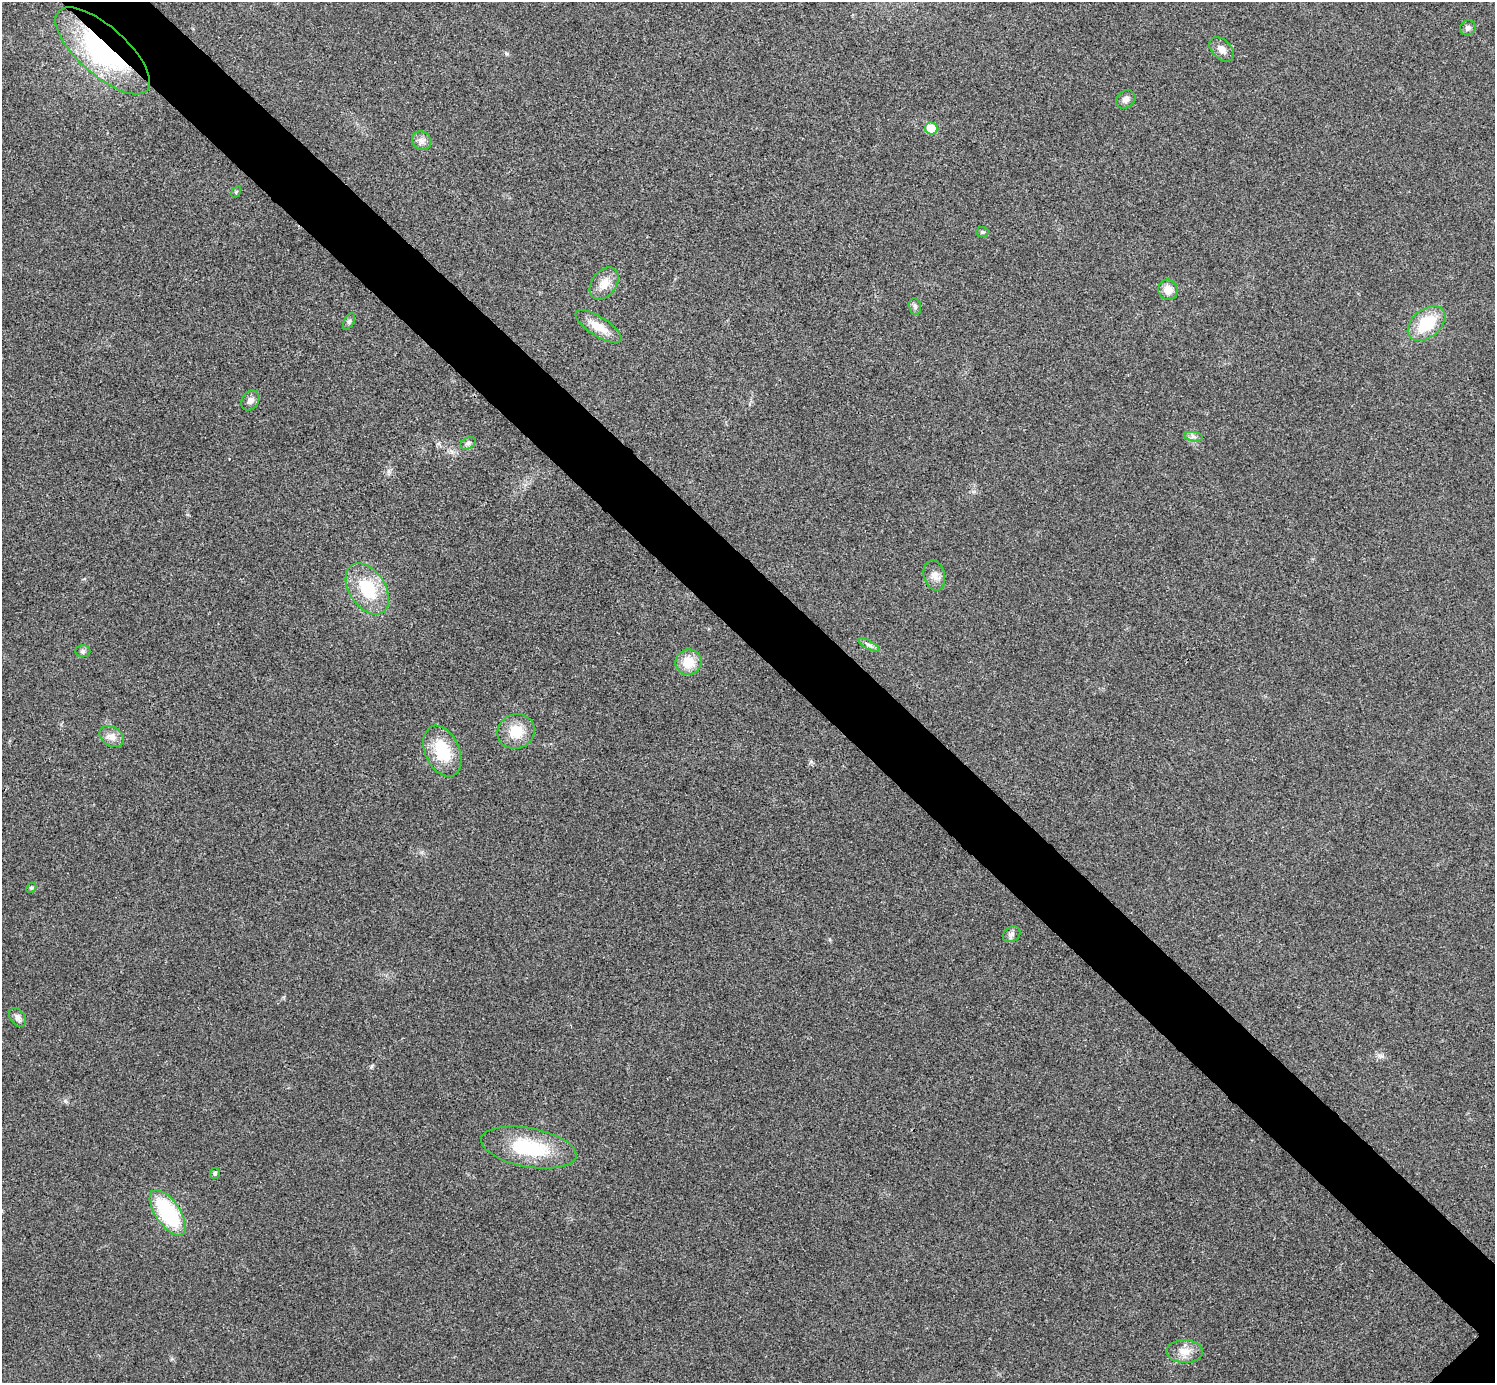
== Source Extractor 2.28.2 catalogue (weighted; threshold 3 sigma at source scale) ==
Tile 11 of 4 x 4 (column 3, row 3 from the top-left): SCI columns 2992-4484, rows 1541-2921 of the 5985 x 5985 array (HDU 1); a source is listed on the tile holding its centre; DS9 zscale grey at full resolution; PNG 1497 x 1385 px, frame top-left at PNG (2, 2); each listed source drawn as its Kron ellipse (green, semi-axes under 4 px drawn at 4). Shown black and unused: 6% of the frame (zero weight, under 3 of 4 exposures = <1% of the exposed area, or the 3 px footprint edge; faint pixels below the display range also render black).
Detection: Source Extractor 2.28.2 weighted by HDU 2 'WHT'; one run over the whole footprint, this tile lists its part. Background 0.022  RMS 0.0054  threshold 0.0242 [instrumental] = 3 sigma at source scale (4.5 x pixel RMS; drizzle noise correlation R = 1.50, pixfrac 1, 0.05/0.05 arcsec/px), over >= 5 px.
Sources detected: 32; all 32 listed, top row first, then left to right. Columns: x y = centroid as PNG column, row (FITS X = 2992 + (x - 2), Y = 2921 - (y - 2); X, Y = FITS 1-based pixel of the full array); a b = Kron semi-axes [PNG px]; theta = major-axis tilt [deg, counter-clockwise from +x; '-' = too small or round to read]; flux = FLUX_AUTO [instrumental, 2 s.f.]
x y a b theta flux
1468 28 8 7 - 1.6
1222 49 14 9 -44 4
103 51 59 24 -42 89
1126 99 10 8 38 2.7
931 128 6 6 - 14
422 141 10 9 - 2.8
236 192 6 4 58 0.67
982 232 6 5 - 0.85
604 283 18 12 53 7
1168 290 10 9 - 5.8
915 306 8 6 -75 1.4
349 321 9 5 63 1.1
1426 324 21 14 40 21
598 326 26 9 -32 9.3
250 400 11 8 57 2.7
1193 437 9 4 -8 1.7
468 443 8 5 30 1.4
934 575 15 10 -76 4
367 589 28 18 -57 25
869 645 11 4 -30 1.6
83 651 7 6 - 1.3
688 662 13 12 - 10
516 731 19 17 23 12
112 737 13 9 -31 4
442 751 27 17 -66 21
31 888 6 4 44 0.74
1012 934 9 7 33 1.9
18 1017 10 7 -53 2.3
529 1148 48 19 -11 36
215 1173 5 5 - 0.89
168 1213 26 12 -56 49
1185 1351 18 11 0 6
Overlapping masked pixels (flux is a lower limit): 1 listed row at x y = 103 51
Unlisted compact peaks at least as high as the median listed source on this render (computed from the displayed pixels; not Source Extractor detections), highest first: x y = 65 1101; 372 1066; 1382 1056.